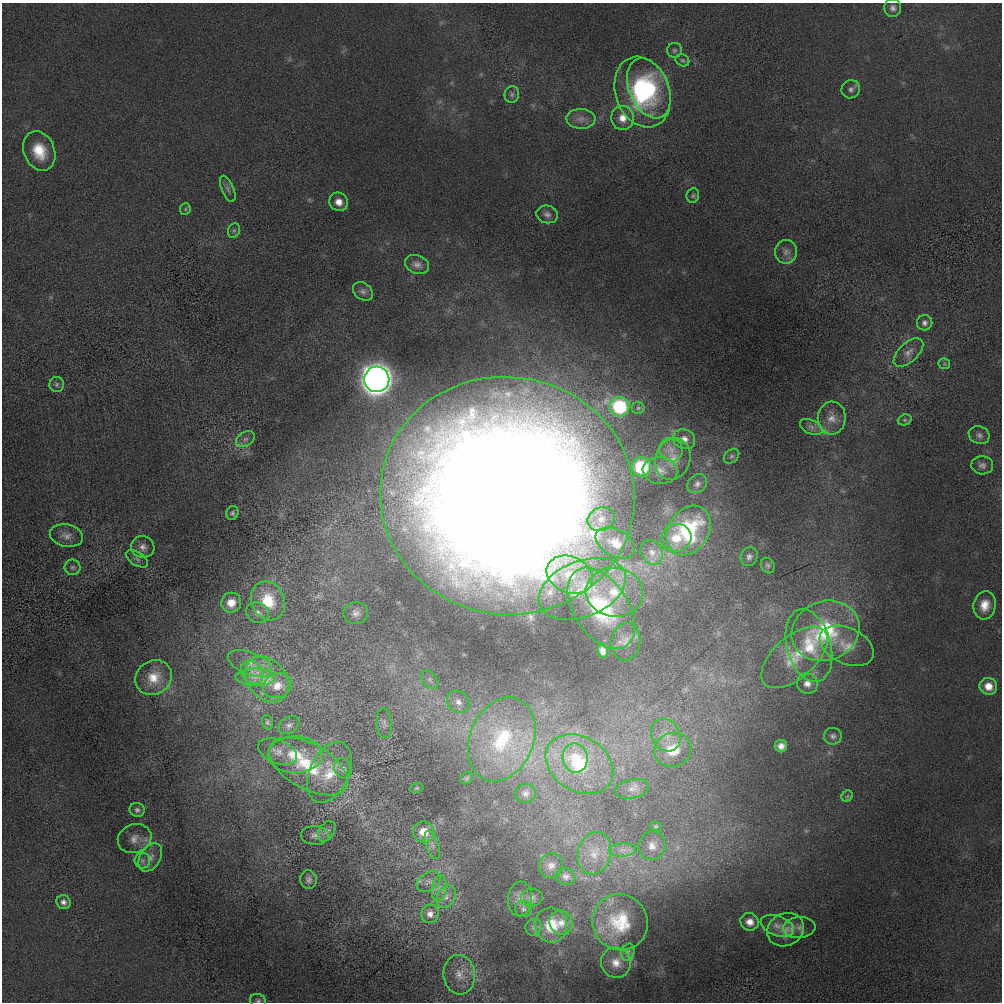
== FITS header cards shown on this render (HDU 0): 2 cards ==
NAXIS1  =                 1000 / length of data axis 1
NAXIS2  =                 1000 / length of data axis 2

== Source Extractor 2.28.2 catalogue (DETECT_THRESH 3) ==
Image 1000 x 1000 px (HDU 0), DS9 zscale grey, 1 PNG px = 1 image px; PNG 1004 x 1004 px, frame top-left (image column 1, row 1000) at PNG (2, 3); each listed source drawn as its Kron ellipse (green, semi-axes under 4 px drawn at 4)
Background -2.09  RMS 140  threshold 429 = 3 sigma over >= 5 px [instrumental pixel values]
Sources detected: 132; all 132 listed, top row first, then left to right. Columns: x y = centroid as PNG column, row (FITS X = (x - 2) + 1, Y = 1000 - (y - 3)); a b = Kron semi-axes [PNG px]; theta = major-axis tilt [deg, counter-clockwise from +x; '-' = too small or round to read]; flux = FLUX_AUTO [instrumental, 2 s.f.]
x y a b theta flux
893 8 9 8 - 4.4e+04
674 50 7 7 - 2.5e+04
682 60 7 5 -30 2.0e+04
649 88 31 19 -67 9.9e+05
851 89 9 9 - 4.5e+04
642 92 36 27 -70 1.4e+06
512 94 8 7 - 3.1e+04
623 118 12 11 - 1.2e+05
581 119 14 10 -2 7.6e+04
39 151 20 15 -67 2.8e+05
228 189 14 6 -67 3.8e+04
693 196 7 6 - 2.3e+04
339 202 9 9 - 9.7e+04
185 209 6 5 - 1.5e+04
547 214 11 8 -15 4.4e+04
234 231 7 6 - 2.1e+04
786 252 12 11 - 6.7e+04
417 264 12 9 -22 5.6e+04
363 291 11 8 -39 4.7e+04
925 323 8 7 - 4.2e+04
908 352 18 9 43 8.6e+04
944 364 6 5 - 1.4e+04
377 379 13 12 - 1.4e+07
57 384 7 7 - 2.5e+04
620 407 10 9 - 8.8e+05
638 408 6 6 - 1.9e+04
832 418 16 14 88 1.2e+05
905 420 7 5 20 1.6e+04
811 427 12 7 -26 4.9e+04
979 435 11 8 -21 4.3e+04
245 439 10 7 33 4.0e+04
684 439 11 9 -26 7.7e+04
671 450 12 11 - 9.2e+04
731 456 8 6 39 2.7e+04
673 459 21 17 69 1.7e+05
982 465 11 9 -5 4.8e+04
641 467 10 9 - 6.2e+05
660 471 17 13 -6 9.7e+04
697 484 10 8 38 4.6e+04
507 496 127 119 -7 4.7e+07
232 513 7 6 - 2.6e+04
601 519 14 11 22 1.1e+05
688 530 26 20 56 9.4e+05
66 536 17 11 -11 8.6e+04
676 538 15 13 25 1.9e+05
615 543 21 13 -29 1.8e+05
143 547 12 10 -8 7.3e+04
652 552 13 10 -58 8.3e+04
749 557 9 8 - 4.2e+04
137 559 12 6 -32 3.8e+04
768 566 8 6 -61 2.3e+04
72 567 8 7 - 3.1e+04
570 575 24 18 -24 3.6e+05
582 589 45 28 22 7.2e+05
614 592 29 24 -7 6.0e+05
268 601 20 16 -65 3.1e+05
231 603 10 9 - 1.4e+05
985 605 14 11 82 1.4e+05
601 608 45 27 -56 1.2e+06
257 613 12 10 -23 6.0e+04
356 613 12 11 - 6.4e+04
826 631 35 29 22 1.1e+06
626 642 19 14 83 1.1e+05
809 646 37 22 -75 4.6e+05
847 646 28 18 -25 2.5e+05
603 651 7 5 -81 4.3e+04
794 657 40 21 41 3.3e+05
250 664 23 11 -21 1.6e+05
252 672 12 10 -49 1.0e+05
255 677 20 8 -1 1.2e+05
154 678 19 17 36 2.0e+05
267 679 25 19 -50 3.2e+05
430 680 10 7 -51 4.3e+04
807 683 10 10 - 7.4e+04
277 686 15 12 23 1.3e+05
988 686 9 8 - 1.2e+05
458 702 12 10 -50 7.5e+04
267 722 7 5 -72 2.1e+04
384 723 15 7 -85 5.1e+04
289 725 11 8 33 4.1e+04
666 735 17 14 -59 1.5e+05
833 736 9 8 - 3.7e+04
502 739 43 32 67 9.8e+05
781 746 6 6 - 6.1e+04
673 750 18 17 - 2.7e+05
277 752 20 12 -22 1.1e+05
295 755 27 18 1 3.6e+05
575 758 14 12 -80 2.0e+05
579 764 36 27 -32 8.2e+05
308 766 44 22 -29 6.8e+05
343 768 10 8 -65 4.1e+04
329 772 32 19 66 3.1e+05
467 778 7 5 35 1.8e+04
417 788 7 5 14 1.4e+04
632 789 17 9 12 8.0e+04
525 793 10 9 - 4.8e+04
847 796 6 5 - 1.7e+04
137 810 7 7 - 3.0e+04
656 826 6 4 -19 1.2e+04
327 831 11 7 56 3.9e+04
424 832 11 10 - 1.8e+05
315 835 14 9 -1 5.6e+04
135 839 17 14 19 1.1e+05
432 845 14 6 -71 4.7e+04
652 846 14 13 - 1.1e+05
622 850 13 7 5 6.5e+04
594 853 22 16 73 2.2e+05
150 857 15 10 58 8.3e+04
142 861 8 8 - 3.4e+04
551 866 12 12 - 7.5e+04
566 876 9 8 - 4.4e+04
309 880 9 8 - 3.9e+04
429 882 13 8 32 5.3e+04
439 889 13 7 82 6.6e+04
446 897 12 9 61 7.0e+04
532 898 11 9 6 4.1e+04
520 899 17 12 84 8.8e+04
63 902 7 7 - 4.1e+04
523 909 8 8 - 3.4e+04
430 914 9 8 - 5.7e+04
620 922 28 27 - 4.8e+05
750 922 9 8 - 8.2e+04
561 923 12 11 - 8.6e+04
551 925 17 16 - 2.6e+05
777 926 17 10 -21 1.0e+05
533 927 8 8 - 2.9e+04
799 927 16 10 5 8.0e+04
786 930 19 16 28 1.6e+05
628 952 9 6 74 3.1e+04
616 963 15 15 - 1.5e+05
459 975 20 15 -84 1.5e+05
258 1001 8 6 -15 2.6e+04
At the frame edge (FLAGS 8, measured only in part): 1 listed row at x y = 258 1001